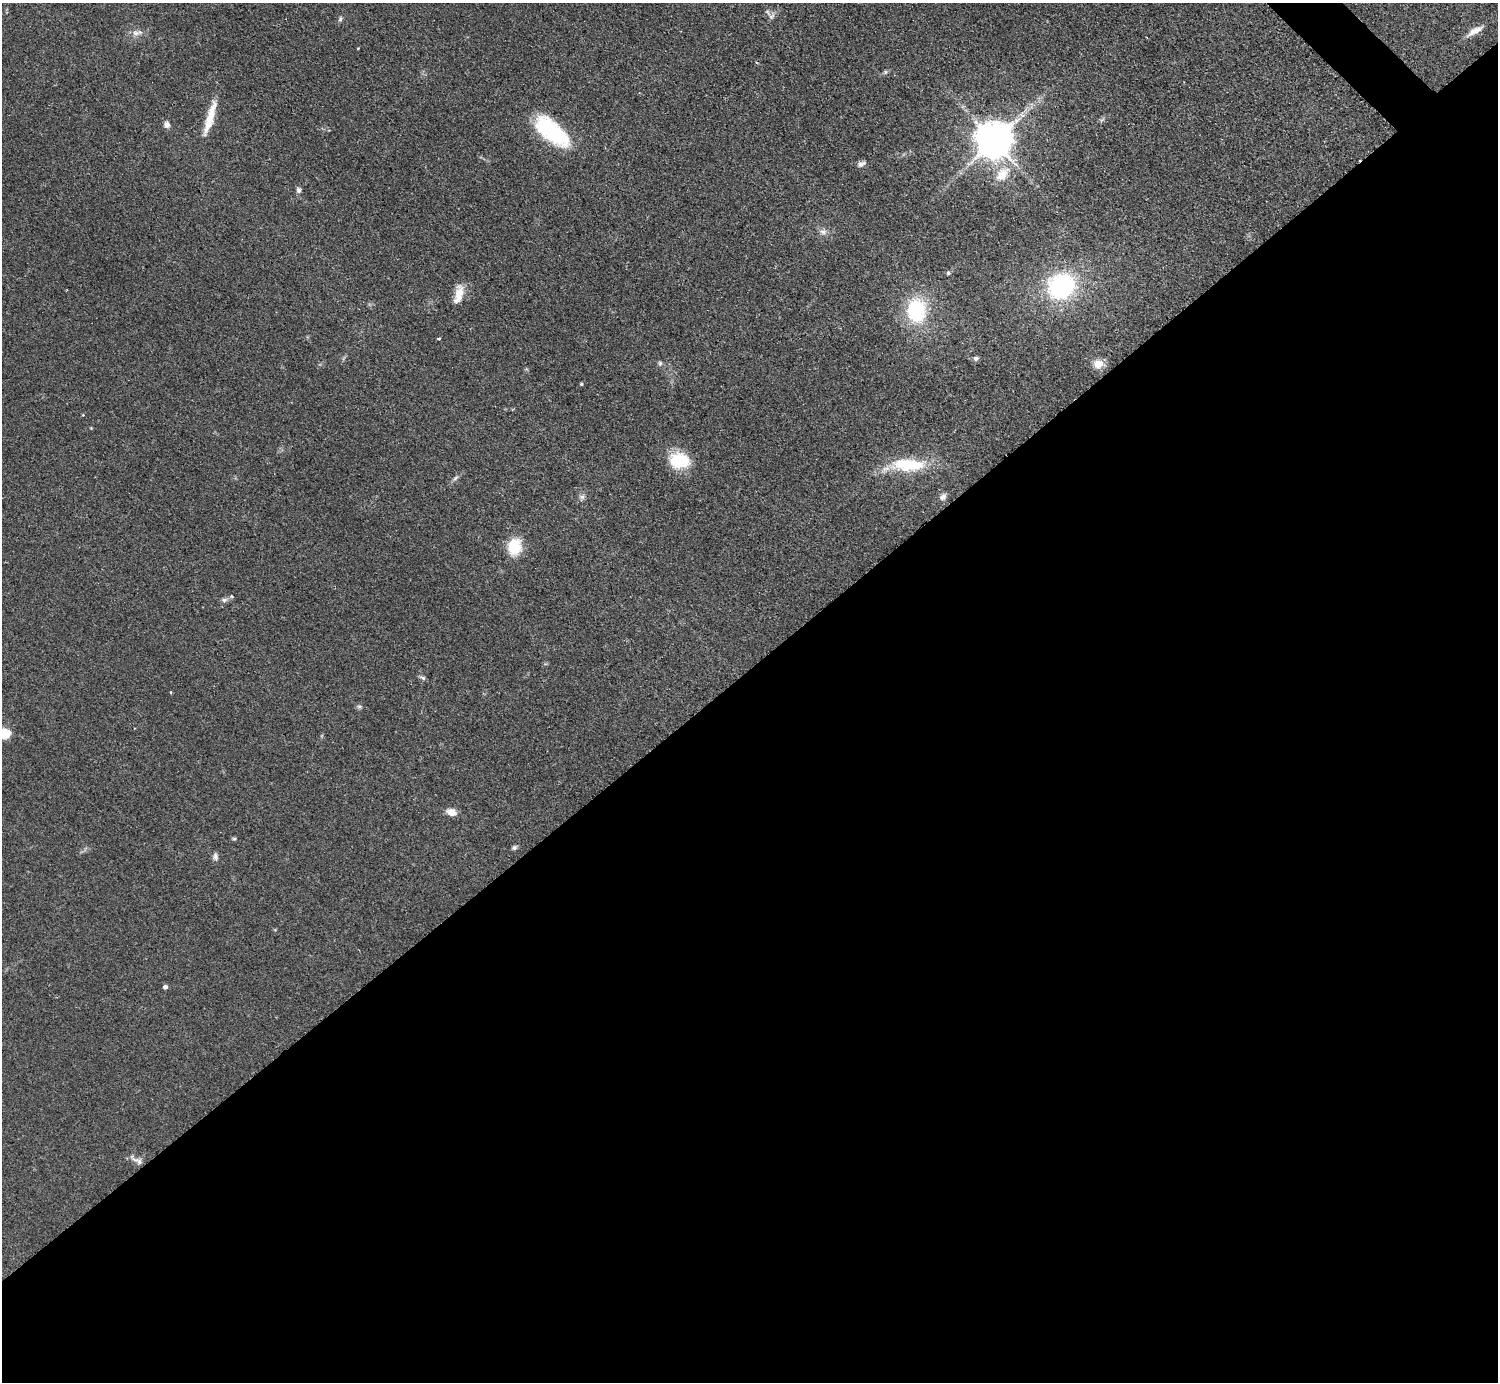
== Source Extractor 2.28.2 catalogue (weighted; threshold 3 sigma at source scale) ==
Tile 15 of 4 x 4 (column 3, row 4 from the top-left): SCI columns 2998-4493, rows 307-1686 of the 5989 x 5988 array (HDU 1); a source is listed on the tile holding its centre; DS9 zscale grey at full resolution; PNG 1500 x 1384 px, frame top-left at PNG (2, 3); no overlay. Shown black and unused: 52% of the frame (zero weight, under 2 of 3 exposures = <1% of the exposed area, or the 3 px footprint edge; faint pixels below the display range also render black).
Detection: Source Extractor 2.28.2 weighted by HDU 2 'WHT'; one run over the whole footprint, this tile lists its part. Background 0.05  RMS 0.0069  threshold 0.0312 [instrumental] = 3 sigma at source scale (4.5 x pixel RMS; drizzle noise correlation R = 1.50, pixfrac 1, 0.05/0.05 arcsec/px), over >= 5 px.
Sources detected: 43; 2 cosmic-ray / hot-pixel residue — not listed; the other 41 listed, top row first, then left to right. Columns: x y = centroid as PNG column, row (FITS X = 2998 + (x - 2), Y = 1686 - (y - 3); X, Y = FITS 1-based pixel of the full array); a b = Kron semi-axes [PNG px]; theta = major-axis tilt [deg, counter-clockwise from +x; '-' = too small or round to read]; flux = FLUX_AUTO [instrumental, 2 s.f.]
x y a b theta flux
772 16 11 6 50 2.7
340 19 8 5 75 1.5
1475 31 24 7 30 6.2
137 33 18 8 7 4.7
756 62 4 3 - 0.82
885 72 6 4 90 1
210 118 45 8 73 17
167 124 7 7 - 3.3
551 131 44 19 -40 61
994 141 11 11 - 2100
861 164 11 6 18 2.6
1002 174 25 15 46 16
298 190 8 6 -78 2.1
823 232 10 8 -36 3.5
948 273 6 5 - 1.3
1061 286 22 20 36 99
459 294 27 10 76 9.9
916 311 22 18 -90 58
439 338 3 3 - 2
976 358 7 6 - 1.7
660 363 7 5 90 1.4
1098 364 13 10 1 8
581 384 4 4 - 1
91 428 4 4 - 0.54
679 460 20 14 -8 34
909 465 46 15 -1 37
455 478 9 4 36 1.7
582 497 10 7 65 2.6
943 497 9 7 48 3
514 547 17 14 76 23
232 596 6 5 - 1.2
224 600 8 6 15 2
423 678 9 5 -28 1.6
171 693 3 3 - 1.3
359 706 6 5 - 1.4
451 812 12 8 -16 6
234 839 5 4 - 1
514 847 7 5 17 1.6
215 857 10 7 -88 2.4
165 987 4 4 - 2.2
136 1160 22 6 -32 3.8